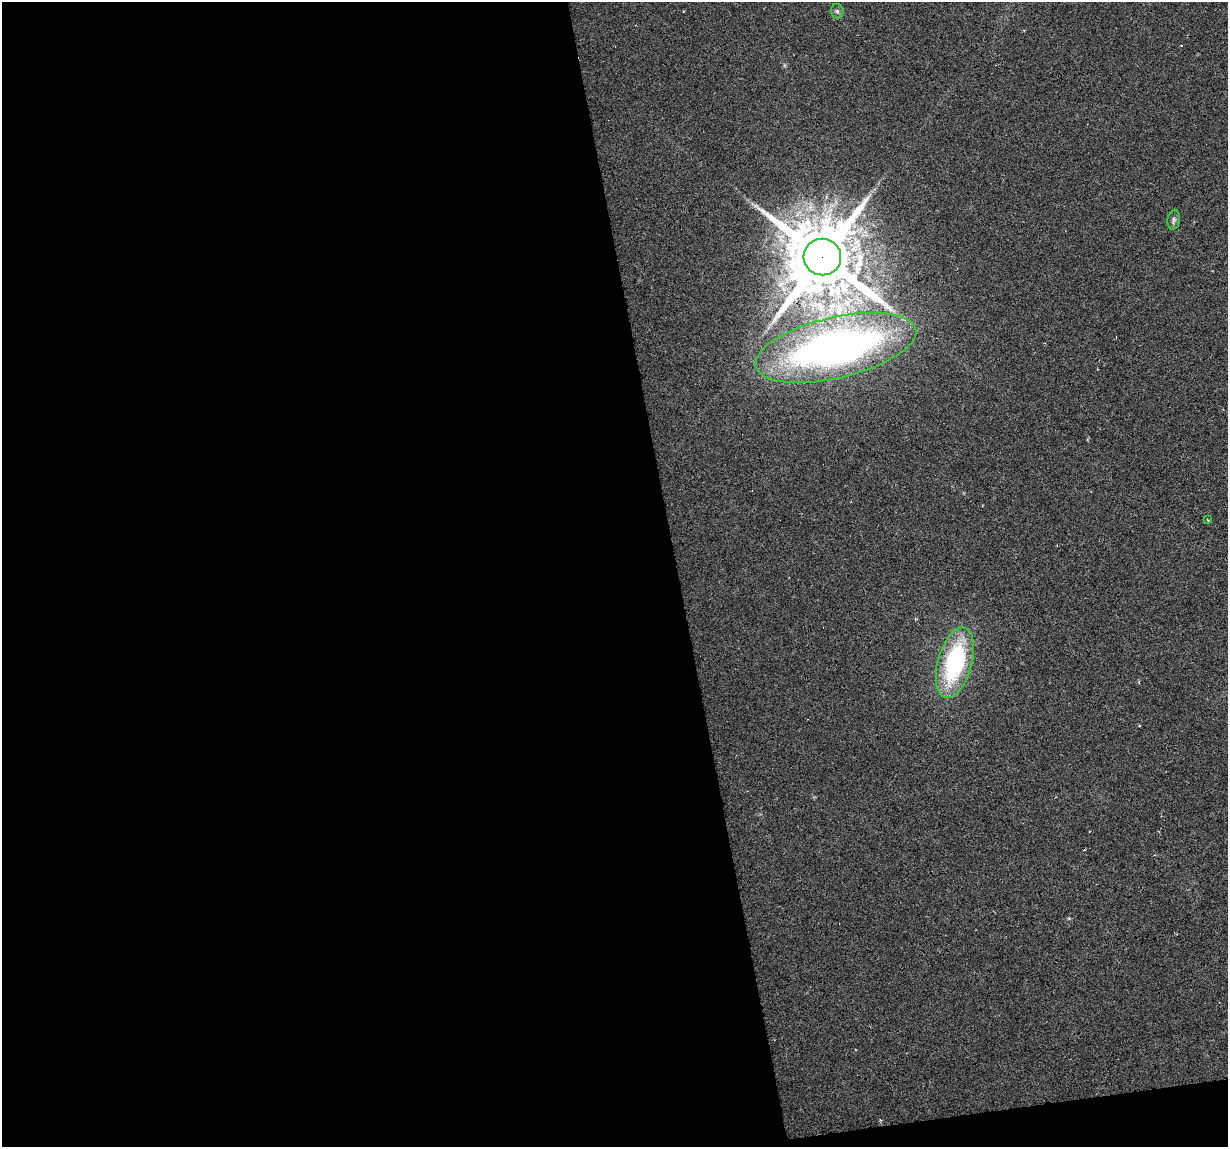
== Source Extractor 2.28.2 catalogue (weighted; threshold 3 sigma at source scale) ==
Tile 13 of 4 x 4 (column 1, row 4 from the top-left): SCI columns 1-1226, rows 27-1171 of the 4904 x 4682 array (HDU 1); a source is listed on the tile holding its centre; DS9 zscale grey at full resolution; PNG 1230 x 1149 px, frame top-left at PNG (2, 2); each listed source drawn as its Kron ellipse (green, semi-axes under 4 px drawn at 4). Shown black and unused: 56% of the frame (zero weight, under 3 of 6 exposures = <1% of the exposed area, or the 3 px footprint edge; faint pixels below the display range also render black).
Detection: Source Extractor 2.28.2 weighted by HDU 2 'WHT'; one run over the whole footprint, this tile lists its part. Background -0.0061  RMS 0.0036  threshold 0.0149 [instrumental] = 3 sigma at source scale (4.09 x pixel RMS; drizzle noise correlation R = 1.36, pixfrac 0.8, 0.0396/0.0396 arcsec/px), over >= 5 px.
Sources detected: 6; all 6 listed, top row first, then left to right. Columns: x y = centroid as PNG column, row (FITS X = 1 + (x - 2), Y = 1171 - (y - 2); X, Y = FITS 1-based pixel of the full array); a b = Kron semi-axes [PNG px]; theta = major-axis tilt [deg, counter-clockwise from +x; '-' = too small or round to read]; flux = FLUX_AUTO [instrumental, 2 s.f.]
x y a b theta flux
837 11 7 6 - 0.87
1174 220 10 6 81 1
822 257 19 18 - 3900
836 348 82 30 13 190
1207 520 4 2 - 0.28
955 663 36 17 75 43
Overlapping masked pixels (flux is a lower limit): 2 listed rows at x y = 822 257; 836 348